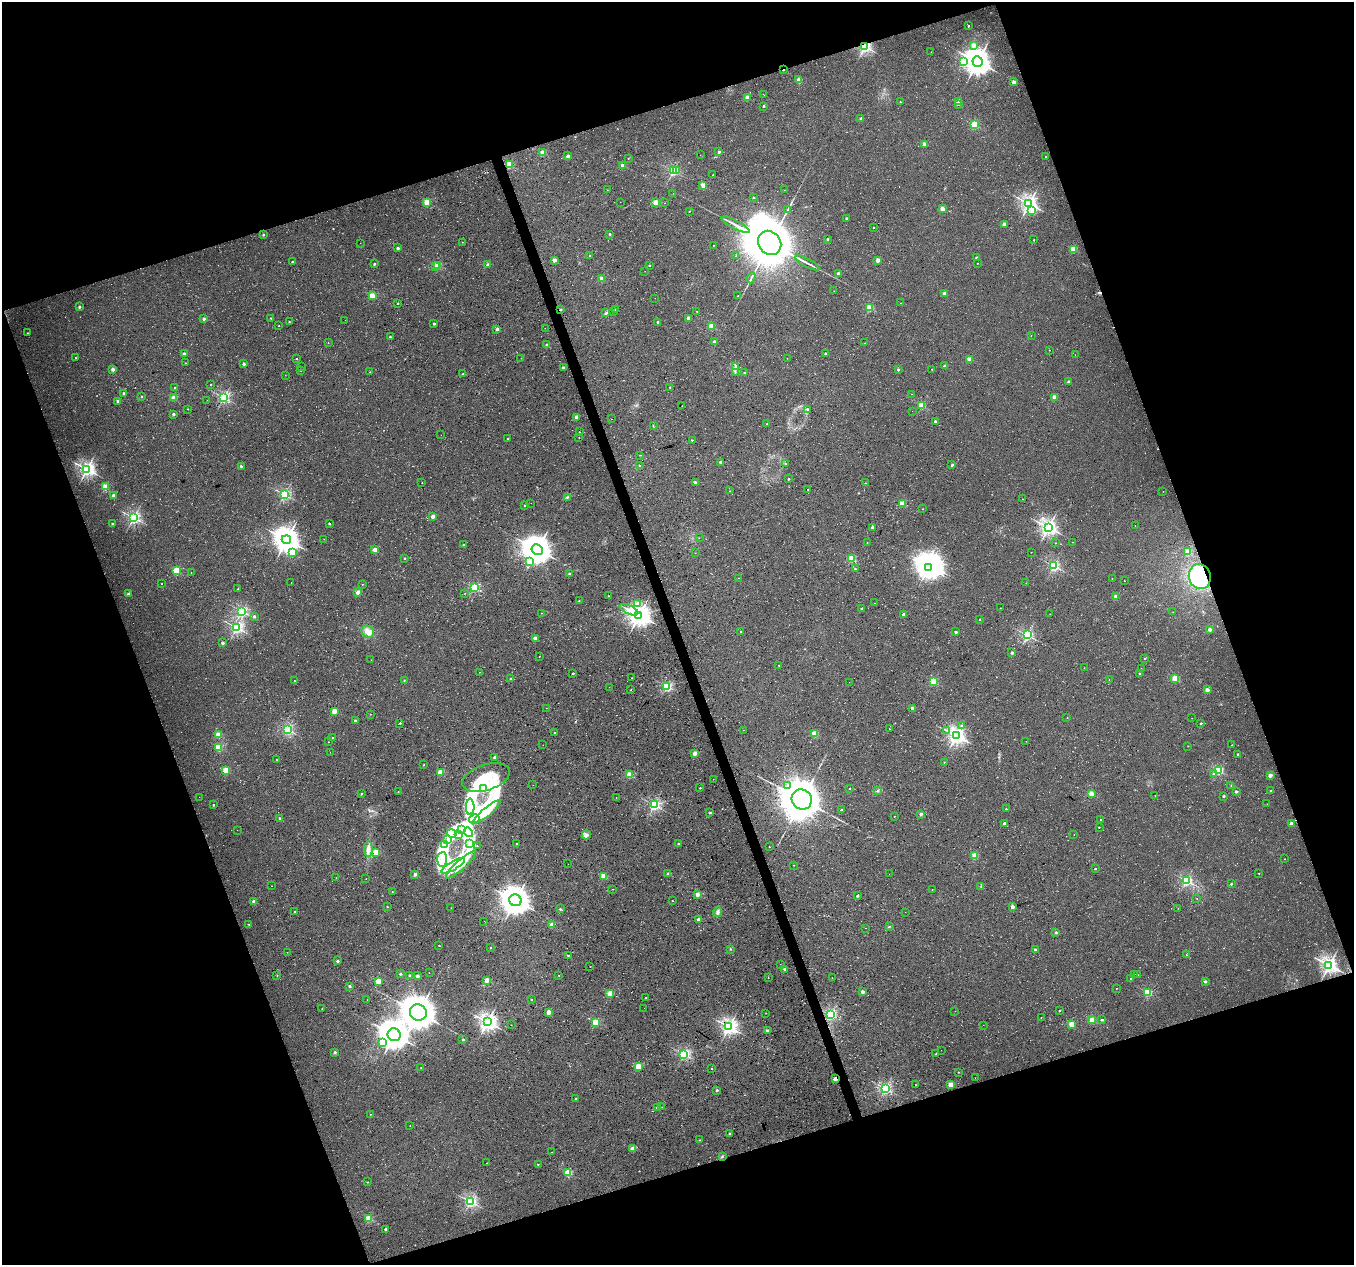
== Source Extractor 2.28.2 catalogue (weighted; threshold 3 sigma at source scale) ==
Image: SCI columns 2-5408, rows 119-5168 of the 5408 x 5234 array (HDU 1 of 3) = the unmasked area's bounding box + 8 px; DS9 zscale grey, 4 x 4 block average (1 PNG px = mean of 4 x 4 image px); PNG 1356 x 1267 px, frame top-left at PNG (2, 2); each listed source drawn as its Kron ellipse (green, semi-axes under 4 px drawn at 4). Shown black and unused: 39% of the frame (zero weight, under 3 of 4 exposures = <1% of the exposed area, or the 3 px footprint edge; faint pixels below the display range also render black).
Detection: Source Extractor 2.28.2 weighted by HDU 2 'WHT'. Background 0.0276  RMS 0.0063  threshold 0.0285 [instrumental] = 3 sigma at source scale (4.5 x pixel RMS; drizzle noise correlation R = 1.50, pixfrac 1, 0.0396/0.0396 arcsec/px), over >= 5 px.
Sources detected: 520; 6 too faint to see at this stretch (4 x 4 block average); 13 inside a brighter object's white glare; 5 cosmic-ray / hot-pixel residue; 4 long thin detections or spike segments (spike, bleed or trail) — neither listed nor drawn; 5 inside a brighter listed object's ellipse — not listed separately; the other 487 listed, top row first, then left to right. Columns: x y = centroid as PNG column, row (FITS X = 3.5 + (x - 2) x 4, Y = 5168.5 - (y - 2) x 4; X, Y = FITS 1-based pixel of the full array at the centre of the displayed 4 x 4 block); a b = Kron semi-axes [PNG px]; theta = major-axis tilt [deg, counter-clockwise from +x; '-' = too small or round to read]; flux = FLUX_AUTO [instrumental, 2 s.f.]
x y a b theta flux
969 26 2 2 - 6.9
973 45 2 2 - 52
865 46 2 2 - 990
931 52 2 2 - 0.66
963 61 2 2 - 220
977 61 5 5 - 4000
783 70 2 2 - 7.4
799 80 2 2 - 92
1014 82 2 2 - 42
764 95 2 2 - 0.71
747 98 2 2 - 85
900 102 2 2 - 3.6
959 102 2 2 - 47
958 104 2 2 - 7.4
764 106 2 2 - 11
861 118 2 2 - 13
974 125 2 2 - 270
925 144 2 2 - 86
719 152 2 2 - 16
543 153 2 2 - 120
700 155 2 2 - 0.63
568 156 2 2 - 41
1045 157 2 2 - 2
628 159 2 2 - 1.2
509 164 2 2 - 260
623 165 2 2 - 59
673 171 2 2 - 480
676 171 2 2 - 49
713 175 2 2 - 4.4
703 185 2 2 - 110
607 190 2 2 - 1.2
784 190 2 2 - 0.7
673 193 2 2 - 0.92
753 197 2 2 - 7.1
427 202 2 2 - 180
620 202 2 2 - 0.68
656 202 2 2 - 160
664 203 2 2 - 0.91
1029 204 3 2 - 1600
942 208 2 2 - 69
788 209 4 2 - 4.1
689 211 2 2 - 2
1032 211 2 2 - 14
846 218 2 2 - 12
1004 224 2 2 - 49
736 225 16 2 -27 18
874 227 2 2 - 3.3
610 234 2 2 - 8.6
263 235 2 2 - 9.1
828 239 3 2 - 2.7
1034 240 2 2 - 3.6
462 242 2 2 - 1.2
360 243 2 2 - 0.63
770 243 13 11 -49 21000
713 245 2 2 - 1.2
398 248 2 2 - 16
1073 249 2 2 - 200
590 255 2 2 - 3.1
736 255 2 2 - 1
976 257 2 2 - 9.8
554 260 2 2 - 57
878 260 2 2 - 72
292 262 2 2 - 6.5
807 263 14 2 -28 13
977 263 2 2 - 2.8
374 264 2 2 - 8.6
438 265 2 2 - 94
488 265 2 2 - 40
649 265 2 2 - 3.3
436 267 2 2 - 91
645 271 2 2 - 1.1
838 274 2 2 - 44
751 278 5 2 - 6.2
602 279 2 2 - 96
834 291 2 2 - 1.7
944 293 2 2 - 42
372 296 2 2 - 170
738 296 2 2 - 1.3
655 298 2 2 - 0.53
398 303 2 2 - 4.3
901 303 2 2 - 0.84
79 307 2 2 - 16
870 308 2 2 - 190
560 310 2 2 - 11
615 310 2 2 - 2.3
613 311 2 2 - 7.3
697 311 2 2 - 1.5
606 313 3 3 - 4.2
271 318 2 2 - 4.5
688 318 2 2 - 50
204 319 2 2 - 22
345 320 2 2 - 0.56
289 321 2 2 - 3.5
658 322 2 2 - 13
434 324 2 2 - 14
279 326 2 2 - 3.2
711 326 2 2 - 180
545 328 2 2 - 0.65
497 329 2 2 - 28
27 333 2 2 - 2.1
1031 336 2 2 - 1.2
390 337 2 2 - 7.3
714 341 2 2 - 18
328 343 2 2 - 1.3
865 343 2 2 - 2.7
547 345 2 2 - 34
1049 350 2 2 - 1.1
184 354 2 2 - 37
825 354 2 2 - 12
1075 355 2 2 - 0.74
75 358 2 2 - 2
296 358 2 2 - 6.3
521 358 2 2 - 0.85
787 358 2 2 - 0.79
969 359 2 2 - 89
185 363 2 2 - 2.5
244 364 2 2 - 20
301 366 2 2 - 1
945 366 2 2 - 40
735 367 3 2 - 4.3
563 368 2 2 - 25
113 369 2 2 - 38
932 369 2 2 - 2.7
301 370 2 2 - 5.3
898 370 2 2 - 14
370 372 2 2 - 2.4
735 372 2 2 - 1.3
745 373 2 2 - 14
463 374 2 2 - 2.5
285 375 2 2 - 1.5
1069 382 2 2 - 25
211 384 2 2 - 2.7
174 387 2 2 - 2.9
670 387 2 2 - 6.7
124 394 2 2 - 25
911 394 2 2 - 1.6
142 396 2 2 - 2.7
223 397 2 2 - 780
1054 397 2 2 - 87
173 398 2 2 - 75
207 400 2 2 - 0.48
118 401 2 2 - 18
682 406 2 2 - 0.67
922 406 2 2 - 190
188 409 2 2 - 2.8
807 409 2 2 - 8.9
912 411 2 2 - 0.59
173 414 2 2 - 19
576 417 2 2 - 55
611 419 2 2 - 0.61
935 421 2 2 - 21
767 424 2 2 - 7.9
653 425 2 2 - 1.3
579 432 2 2 - 2.6
441 435 2 2 - 0.54
508 438 2 2 - 2.6
579 438 2 2 - 1.9
692 440 2 2 - 5.2
640 455 2 2 - 2.3
721 462 2 2 - 37
785 464 2 2 - 3.9
639 465 2 2 - 2.4
952 465 2 2 - 19
241 466 3 2 - 3.3
87 469 3 2 - 1500
788 479 2 2 - 7.6
695 482 2 2 - 16
422 483 2 2 - 1.9
865 483 2 2 - 3.5
105 487 2 2 - 190
808 489 2 2 - 3.7
730 491 2 2 - 1.6
1163 491 2 2 - 1.4
284 494 2 2 - 660
113 496 2 2 - 50
567 497 3 2 - 3.4
1023 499 2 2 - 1.1
531 503 2 2 - 0.77
902 504 2 2 - 140
525 505 2 2 - 6.6
923 509 2 2 - 1.9
433 516 2 2 - 51
133 518 2 2 - 960
112 524 2 2 - 19
329 524 2 2 - 10
1135 526 2 2 - 1.3
872 527 2 2 - 16
1048 527 3 2 - 1600
699 538 2 2 - 0.76
324 539 2 2 - 1.1
286 540 5 4 - 3500
1073 542 2 2 - 1.1
867 543 2 2 - 2.2
1055 543 2 2 - 3.6
463 544 2 2 - 4.9
537 549 6 5 - 3900
375 550 2 2 - 83
1031 552 2 2 - 0.75
1188 552 2 2 - 160
292 553 2 2 - 150
695 553 2 2 - 0.82
404 558 2 2 - 7.1
851 559 2 2 - 200
530 561 2 2 - 84
1054 566 2 2 - 610
928 567 3 3 - 2100
855 569 2 2 - 4.6
176 571 2 2 - 230
191 572 2 2 - 1.7
570 574 2 2 - 23
1200 577 13 11 -76 240
739 578 2 2 - 0.69
1112 579 2 2 - 1.2
1124 581 2 2 - 1.3
291 582 2 2 - 1
1026 583 2 2 - 0.59
162 584 2 2 - 1.5
362 584 2 2 - 2.7
474 588 2 2 - 440
238 589 2 2 - 5.8
358 592 2 2 - 71
465 593 2 2 - 0.9
128 594 3 2 - 5.2
608 596 2 2 - 1.4
1115 597 2 2 - 66
579 601 2 2 - 1.4
638 603 2 2 - 10
874 603 2 2 - 1
861 608 2 2 - 5.5
1000 608 2 2 - 1.1
629 610 10 2 -25 17
242 611 2 2 - 610
1173 612 2 2 - 0.75
541 613 2 2 - 2
903 614 2 2 - 23
1050 614 2 2 - 2.1
639 615 4 3 - 2400
254 616 2 2 - 19
980 620 2 2 - 5.9
237 628 2 2 - 910
1210 629 2 2 - 38
368 632 7 5 -37 28
741 632 2 2 - 4.7
956 632 2 2 - 16
1027 635 2 2 - 710
535 638 2 2 - 32
223 643 2 2 - 28
1012 653 2 2 - 26
539 656 2 2 - 1
1145 658 2 2 - 4.3
371 660 2 2 - 0.55
779 665 2 2 - 4.2
1084 668 2 2 - 0.71
1141 668 2 2 - 1.9
479 672 2 2 - 1.1
573 673 2 2 - 5.7
1140 673 2 2 - 6.2
632 678 2 2 - 2.7
1175 678 2 2 - 170
511 679 2 2 - 11
404 680 2 2 - 2.1
1109 680 2 2 - 0.8
294 681 2 2 - 1.3
933 681 2 2 - 250
849 682 2 2 - 0.56
667 686 2 2 - 500
609 687 2 2 - 0.85
631 690 2 2 - 5.8
1207 690 2 2 - 53
546 708 2 2 - 1.1
912 708 2 2 - 40
334 711 2 2 - 120
371 714 2 2 - 1.4
1067 718 2 2 - 1.6
1192 718 2 2 - 0.85
355 721 2 2 - 20
400 723 2 2 - 6.2
1201 723 2 2 - 11
961 726 2 2 - 4.1
889 729 2 2 - 1.1
287 730 2 2 - 610
743 730 2 2 - 0.87
946 730 3 2 - 2.5
555 732 2 2 - 2.3
815 733 2 2 - 160
218 735 2 2 - 140
956 735 3 2 - 1700
333 738 2 2 - 2.2
1026 741 2 2 - 0.95
329 742 2 2 - 2
543 745 2 2 - 0.56
1232 745 2 2 - 3
1188 746 2 2 - 2
219 747 2 2 - 230
330 752 2 2 - 0.62
695 753 2 2 - 80
1238 754 2 2 - 4.5
495 757 2 2 - 29
276 759 2 2 - 1.2
944 762 2 2 - 2.4
424 765 2 2 - 5.5
226 770 2 2 - 200
1218 770 2 2 - 330
440 772 2 2 - 140
1214 774 3 2 - 4.5
629 775 2 2 - 170
1270 775 2 2 - 54
486 777 25 13 18 120
713 779 2 2 - 0.6
533 785 2 2 - 0.69
788 786 3 2 - 5.9
1231 786 2 2 - 2.5
700 788 2 2 - 4.2
849 788 2 2 - 1.6
483 789 2 2 - 160
878 790 3 2 - 2.8
1271 791 2 2 - 9.7
398 792 2 2 - 2
1236 792 2 2 - 20
361 794 2 2 - 8.2
1091 794 2 2 - 130
1155 795 2 2 - 1.3
1224 796 2 2 - 13
199 797 2 2 - 0.59
616 797 2 2 - 1.3
802 799 10 10 - 11000
1267 804 2 2 - 0.79
213 805 2 2 - 10
654 805 2 2 - 720
470 807 8 4 90 29
1006 809 2 2 - 5
842 810 2 2 - 19
487 812 17 4 40 33
710 813 2 2 - 10
921 814 2 2 - 34
894 816 2 2 - 1.8
280 819 2 2 - 23
474 819 5 2 - 8.5
1101 819 2 2 - 2.9
1005 824 2 2 - 33
1291 824 2 2 - 57
1099 827 2 2 - 3.8
462 829 2 2 - 1.2
237 830 2 2 - 0.96
468 832 5 2 - 10
452 833 5 3 - 11
459 834 4 3 - 6.4
1074 834 2 2 - 1.2
586 835 5 3 - 9.8
447 839 2 2 - 2.6
470 844 3 2 - 2.3
517 844 2 2 - 3
678 844 2 2 - 7
445 845 2 2 - 2.9
477 845 2 2 - 3.8
769 847 2 2 - 1.6
368 849 8 3 -89 16
376 852 2 2 - 140
975 855 2 2 - 160
442 859 7 5 88 33
1285 859 2 2 - 1.4
568 864 2 2 - 0.48
461 865 19 4 42 54
794 865 2 2 - 1.5
453 866 13 4 30 47
1095 868 2 2 - 6.8
1259 873 2 2 - 2
415 874 2 2 - 38
668 874 2 2 - 31
889 874 2 2 - 0.44
603 876 2 2 - 120
336 878 2 2 - 0.66
366 879 2 2 - 0.76
1186 880 2 2 - 600
1231 884 2 2 - 8.9
272 886 2 2 - 1.4
981 886 2 2 - 1.5
613 889 2 2 - 2.7
932 889 2 2 - 1.5
392 891 2 2 - 0.92
697 894 2 2 - 68
857 896 2 2 - 15
1197 898 2 2 - 1
515 900 6 6 - 4400
672 901 2 2 - 1.6
254 902 2 2 - 60
387 907 2 2 - 4.1
1012 907 2 2 - 61
451 908 2 2 - 1
1178 908 2 2 - 0.93
560 909 2 2 - 11
295 912 2 2 - 8.7
718 912 5 3 - 10
905 912 2 2 - 0.84
698 919 2 2 - 34
484 921 2 2 - 0.56
249 924 2 2 - 3.7
552 925 2 2 - 73
889 927 2 2 - 2.5
865 928 2 2 - 1.3
1056 932 2 2 - 17
439 946 2 2 - 1.4
490 947 2 2 - 1.7
730 949 2 2 - 1.7
1035 950 2 2 - 33
287 952 2 2 - 1.2
568 955 2 2 - 5.5
1186 955 2 2 - 2.7
338 961 2 2 - 20
780 964 2 2 - 0.9
1329 965 3 2 - 1800
590 966 2 2 - 2.1
785 969 2 2 - 24
429 973 2 2 - 0.74
400 974 2 2 - 12
1135 974 2 2 - 0.58
410 975 2 2 - 9.2
559 975 2 2 - 2.6
1138 975 2 2 - 1.3
277 976 2 2 - 0.81
418 976 2 2 - 39
768 978 2 2 - 1.1
832 978 2 2 - 1.2
1131 979 2 2 - 1.7
487 980 2 2 - 84
378 981 2 2 - 140
1205 981 2 2 - 23
350 986 2 2 - 16
1116 988 2 2 - 2
863 992 2 2 - 38
1148 992 2 2 - 260
610 993 2 2 - 130
646 997 2 2 - 2.6
531 999 2 2 - 2.7
367 1000 2 2 - 0.57
644 1008 2 2 - 0.52
322 1009 2 2 - 3
1059 1010 2 2 - 7.8
955 1011 2 2 - 0.57
549 1012 2 2 - 75
418 1013 8 8 - 7500
766 1013 2 2 - 1.6
830 1014 2 2 - 550
1041 1017 2 2 - 1.3
1092 1020 2 2 - 160
1102 1020 2 2 - 12
487 1022 3 3 - 1800
596 1022 2 2 - 240
1071 1024 2 2 - 140
511 1025 2 2 - 2.2
983 1025 2 2 - 0.63
729 1027 3 2 - 1500
767 1031 2 2 - 20
394 1035 6 6 - 5100
463 1039 2 2 - 8.8
382 1042 2 2 - 86
941 1050 2 2 - 0.53
335 1052 2 2 - 17
684 1054 2 2 - 650
936 1054 2 2 - 4.7
638 1066 2 2 - 160
421 1068 2 2 - 2
712 1068 2 2 - 1.9
958 1072 2 2 - 3
975 1077 2 2 - 0.57
835 1079 2 2 - 48
915 1085 2 2 - 0.95
951 1085 2 2 - 100
885 1088 2 2 - 770
717 1090 2 2 - 13
575 1098 2 2 - 3.3
662 1107 2 2 - 0.61
658 1108 2 2 - 38
370 1114 2 2 - 2.6
410 1126 2 2 - 0.91
729 1133 2 2 - 2.5
699 1140 2 2 - 3.8
632 1149 2 2 - 78
552 1152 2 2 - 0.93
722 1156 2 2 - 2.7
487 1163 2 2 - 1.8
538 1164 2 2 - 1.6
568 1173 2 2 - 230
368 1182 2 2 - 2.8
470 1202 2 2 - 840
369 1218 2 2 - 210
385 1229 2 2 - 17
Overlapping masked pixels (flux is a lower limit): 6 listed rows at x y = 865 46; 783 70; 560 310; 1200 577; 1291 824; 835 1079
Diffuse or blended objects may show on this block-average render without a row.